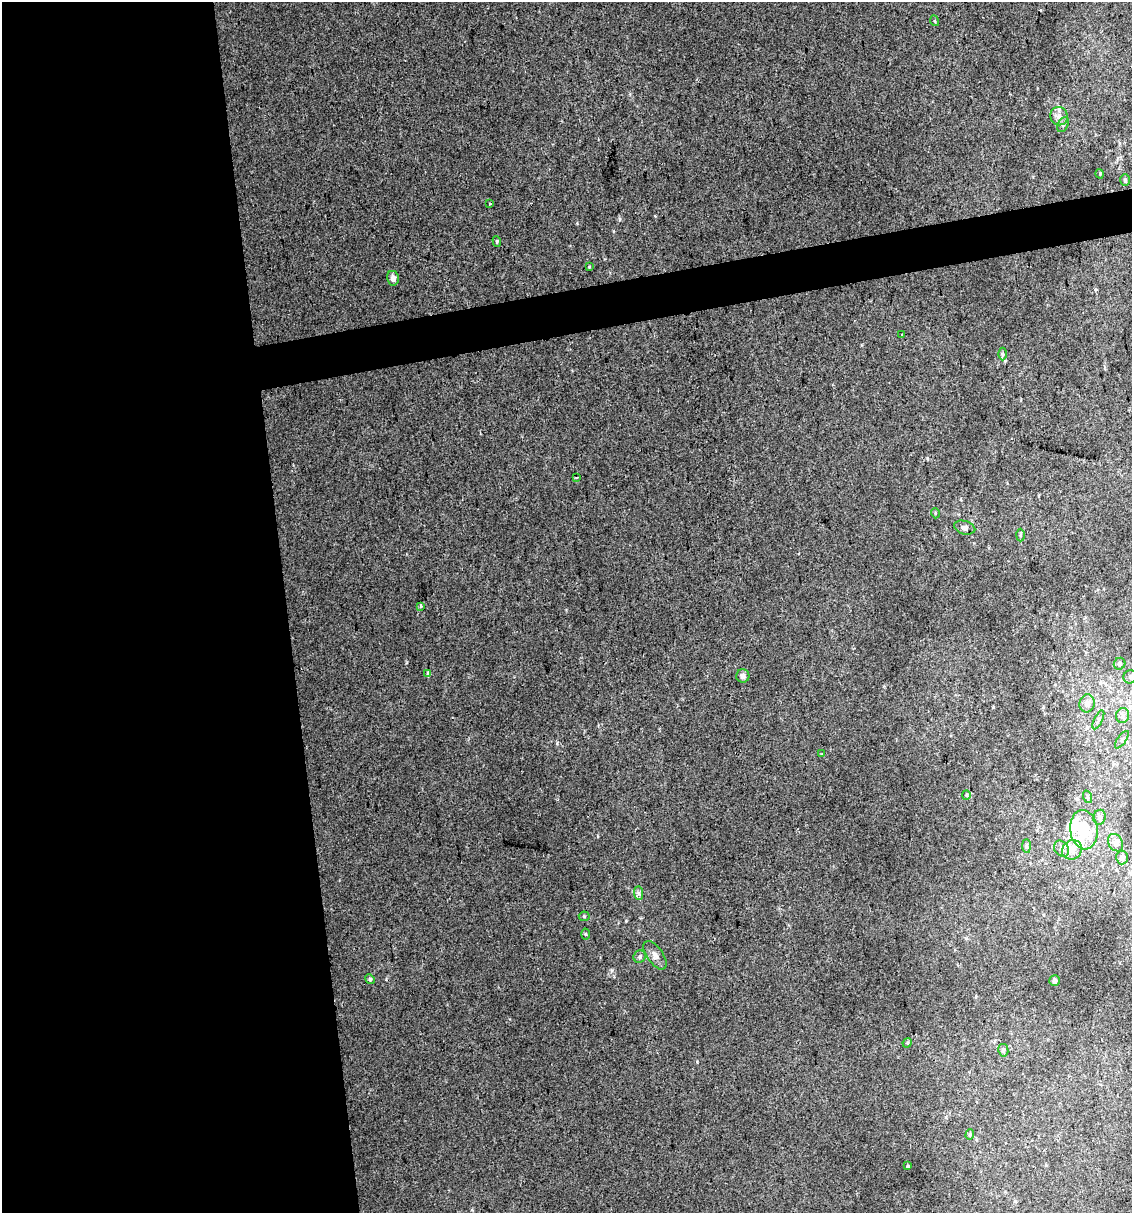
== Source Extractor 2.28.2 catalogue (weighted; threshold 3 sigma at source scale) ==
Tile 9 of 4 x 4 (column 1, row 3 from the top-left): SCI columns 25-1154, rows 1212-2422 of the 4616 x 4845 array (HDU 1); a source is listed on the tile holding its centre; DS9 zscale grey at full resolution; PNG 1134 x 1215 px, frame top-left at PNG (2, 2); each listed source drawn as its Kron ellipse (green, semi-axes under 4 px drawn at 4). Shown black and unused: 28% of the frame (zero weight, under 2 of 3 exposures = <1% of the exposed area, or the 3 px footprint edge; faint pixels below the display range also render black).
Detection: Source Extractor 2.28.2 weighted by HDU 2 'WHT'; one run over the whole footprint, this tile lists its part. Background 0.0207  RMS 0.007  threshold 0.0314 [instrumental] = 3 sigma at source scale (4.5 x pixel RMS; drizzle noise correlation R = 1.50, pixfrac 1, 0.0396/0.0396 arcsec/px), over >= 5 px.
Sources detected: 51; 1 inside a brighter object's white glare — neither listed nor drawn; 5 inside a brighter listed object's ellipse — not listed separately; the other 45 listed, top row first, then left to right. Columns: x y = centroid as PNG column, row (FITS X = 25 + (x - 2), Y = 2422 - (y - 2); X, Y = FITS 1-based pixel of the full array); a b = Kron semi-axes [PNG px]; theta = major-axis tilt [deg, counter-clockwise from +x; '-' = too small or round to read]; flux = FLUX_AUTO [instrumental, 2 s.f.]
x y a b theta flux
935 21 5 3 - 0.7
1059 116 9 8 - 4
1063 125 8 5 63 1.8
1100 174 5 3 - 0.62
1125 180 6 5 - 1.1
490 204 3 3 - 1.4
497 241 5 4 - 0.96
589 267 3 3 - 0.65
393 278 7 6 - 3.3
902 335 3 2 - 1
1002 354 6 4 -90 1
576 478 3 3 - 0.75
935 513 5 3 - 0.59
965 528 11 6 -15 2.6
1020 535 6 4 88 1.1
421 606 3 3 - 1.8
1120 664 6 5 - 1.8
428 673 4 4 - 1.3
743 676 6 6 - 2.2
1130 677 7 6 - 1.8
1087 703 9 7 80 3.8
1123 716 7 6 - 2.4
1098 720 10 3 64 1.4
1122 740 10 2 54 0.98
822 754 3 3 - 0.71
966 795 4 4 - 0.74
1088 797 6 4 -71 0.9
1100 817 7 6 - 2.9
1084 830 20 14 -82 23
1116 843 9 7 -59 2.7
1027 846 7 4 -89 1.2
1062 849 9 6 -54 2.9
1072 850 10 9 - 7.7
1122 857 7 6 - 3.6
639 893 7 4 -89 1.5
584 916 5 5 - 0.92
585 934 5 3 - 0.69
655 955 16 8 -54 4.3
640 957 6 6 - 1.7
370 979 5 4 - 1.3
1055 981 5 5 - 1.5
907 1043 5 4 - 0.73
1003 1050 6 5 - 1.7
970 1135 5 4 - 0.78
908 1166 3 3 - 1.6
Isophote crosses this tile's border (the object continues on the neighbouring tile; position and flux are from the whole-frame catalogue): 1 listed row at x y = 1130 677
Unlisted compact peaks at least as high as the median listed source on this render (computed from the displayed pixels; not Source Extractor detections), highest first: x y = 620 219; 557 743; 927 458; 697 1062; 406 663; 598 836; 862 345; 993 707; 614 976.